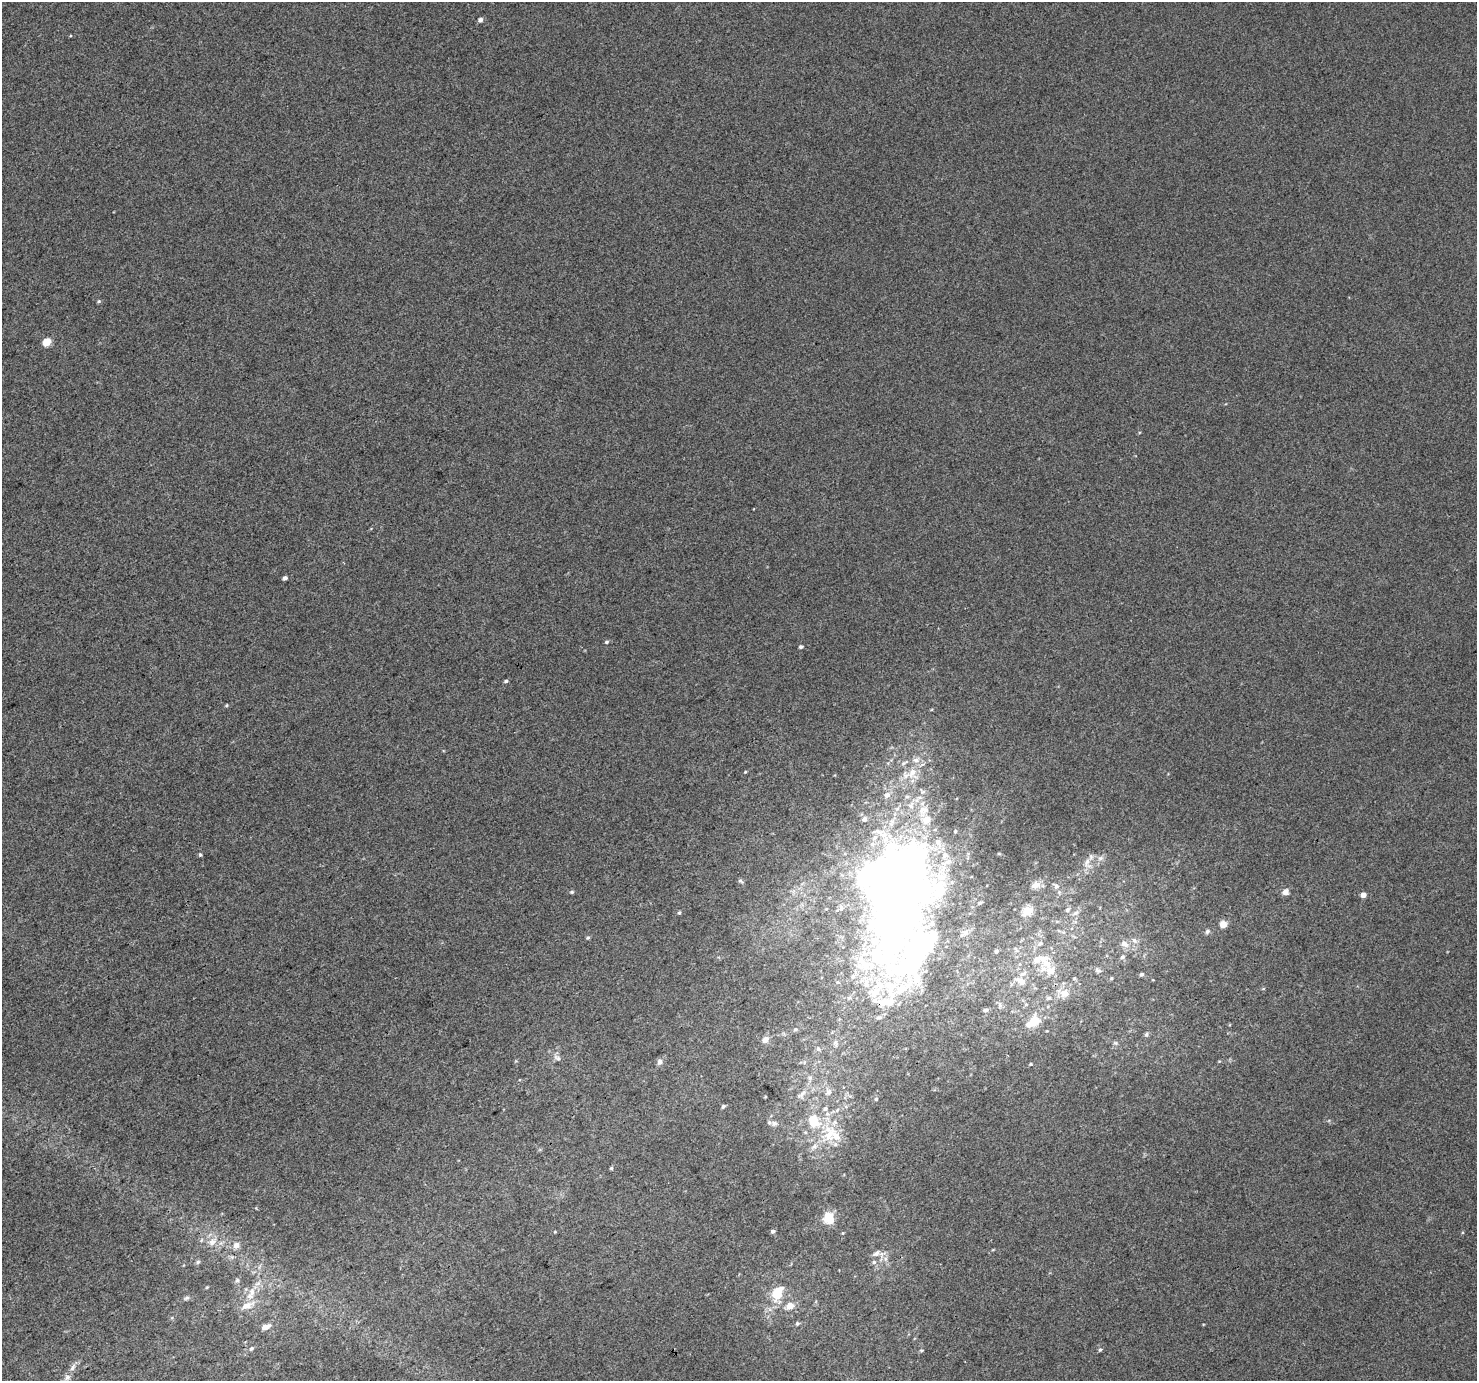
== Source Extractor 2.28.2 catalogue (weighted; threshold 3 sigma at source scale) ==
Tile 7 of 4 x 4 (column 3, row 2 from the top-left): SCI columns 2956-4430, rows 2944-4322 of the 5906 x 5822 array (HDU 1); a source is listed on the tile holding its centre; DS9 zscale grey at full resolution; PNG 1479 x 1383 px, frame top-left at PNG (2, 2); no overlay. Shown black and unused: <1% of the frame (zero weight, under 3 of 4 exposures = <1% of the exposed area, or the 3 px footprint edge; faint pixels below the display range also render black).
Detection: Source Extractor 2.28.2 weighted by HDU 2 'WHT'; one run over the whole footprint, this tile lists its part. Background 0.0157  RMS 0.0043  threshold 0.0192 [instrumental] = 3 sigma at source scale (4.5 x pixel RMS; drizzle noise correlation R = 1.50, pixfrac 1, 0.0396/0.0396 arcsec/px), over >= 5 px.
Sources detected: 114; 2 inside a brighter object's white glare — not listed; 16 inside a brighter listed object's ellipse — not listed separately; the other 96 listed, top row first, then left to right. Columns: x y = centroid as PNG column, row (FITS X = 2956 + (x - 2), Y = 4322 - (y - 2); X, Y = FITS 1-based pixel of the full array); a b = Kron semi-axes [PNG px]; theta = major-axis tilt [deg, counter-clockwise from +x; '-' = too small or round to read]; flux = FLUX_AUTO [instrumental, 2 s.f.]
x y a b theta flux
480 20 5 4 - 1.6
99 301 5 5 - 0.56
47 342 5 5 - 12
285 578 4 4 - 1.3
606 642 5 4 - 0.69
801 647 4 3 - 0.95
506 681 5 4 - 0.79
227 705 5 3 - 0.4
904 763 11 5 30 1.4
745 772 4 3 - 0.4
912 772 18 11 57 7.7
923 792 8 6 -40 1.3
887 795 10 8 36 2.3
911 805 11 8 72 3.2
924 810 17 14 54 7.3
864 819 7 6 - 1.4
955 831 4 4 - 0.49
938 842 10 8 -72 2.8
200 855 5 4 - 0.57
945 855 9 8 - 2.6
1100 858 9 5 27 1.5
1087 863 17 11 -83 4.5
899 878 41 35 -14 500
740 881 8 5 -27 0.77
1035 885 12 10 22 3
1056 886 10 8 -43 2.2
572 892 5 4 - 0.65
1285 892 8 7 - 2.1
1363 895 4 4 - 3.3
841 908 7 6 - 1.4
1067 910 8 6 46 1.4
1028 911 15 9 36 5.4
679 913 5 4 - 0.58
1076 913 12 6 33 2.2
1223 924 7 7 - 3.4
1207 931 7 5 45 1
588 938 5 4 - 0.56
1134 940 8 6 -56 1.7
1040 943 7 7 - 1.5
1124 944 12 9 -37 3.2
1016 950 9 3 -57 0.87
916 951 109 32 60 130
996 951 4 4 - 0.87
1122 957 6 5 - 1.1
865 967 33 16 7 18
1098 970 9 6 -37 1.2
1050 971 28 14 -14 9.9
1141 974 5 4 - 0.96
1111 978 4 4 - 0.46
1021 981 18 10 -28 5
838 982 5 4 - 0.65
1064 993 16 12 -12 5.4
1048 998 7 5 1 1.1
999 1005 8 4 82 0.9
986 1010 5 4 - 1
1033 1021 24 14 39 8.1
795 1029 6 4 19 0.67
1146 1034 7 5 86 0.86
765 1040 8 7 - 2.5
835 1043 11 5 -83 1.3
1115 1043 7 5 -1 0.88
818 1049 6 6 - 1.1
557 1058 12 7 -34 1.8
659 1062 9 7 75 1.4
1030 1064 4 3 - 0.41
810 1078 7 5 46 1.1
828 1092 10 8 55 2.1
801 1094 18 8 43 3.8
876 1099 4 4 - 0.48
723 1106 5 4 - 0.89
825 1109 6 5 - 1
813 1121 17 14 -48 12
774 1123 10 8 -1 2.1
829 1135 30 19 54 16
611 1168 4 4 - 0.59
829 1218 15 12 -72 7
773 1231 5 4 - 1.1
212 1242 12 8 32 3.6
236 1245 10 9 - 2.5
876 1253 13 7 34 2
885 1259 7 4 -89 1.2
198 1262 6 5 - 0.79
874 1262 6 6 - 0.87
237 1280 6 5 - 0.8
207 1287 5 3 - 0.4
251 1293 20 9 62 5.7
777 1293 19 12 65 11
187 1298 8 5 27 0.88
790 1306 7 6 - 5.1
797 1323 5 5 - 0.78
265 1327 9 6 20 3.2
251 1348 7 5 34 1.1
921 1350 5 4 - 0.48
1100 1350 5 4 - 0.72
72 1368 10 5 50 1.8
67 1377 9 7 73 2.2
Overlapping masked pixels (flux is a lower limit): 2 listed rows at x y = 899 878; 916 951
Unlisted compact peaks at least as high as the median listed source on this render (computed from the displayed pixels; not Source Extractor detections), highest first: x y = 1219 1061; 555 1232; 843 1233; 999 854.